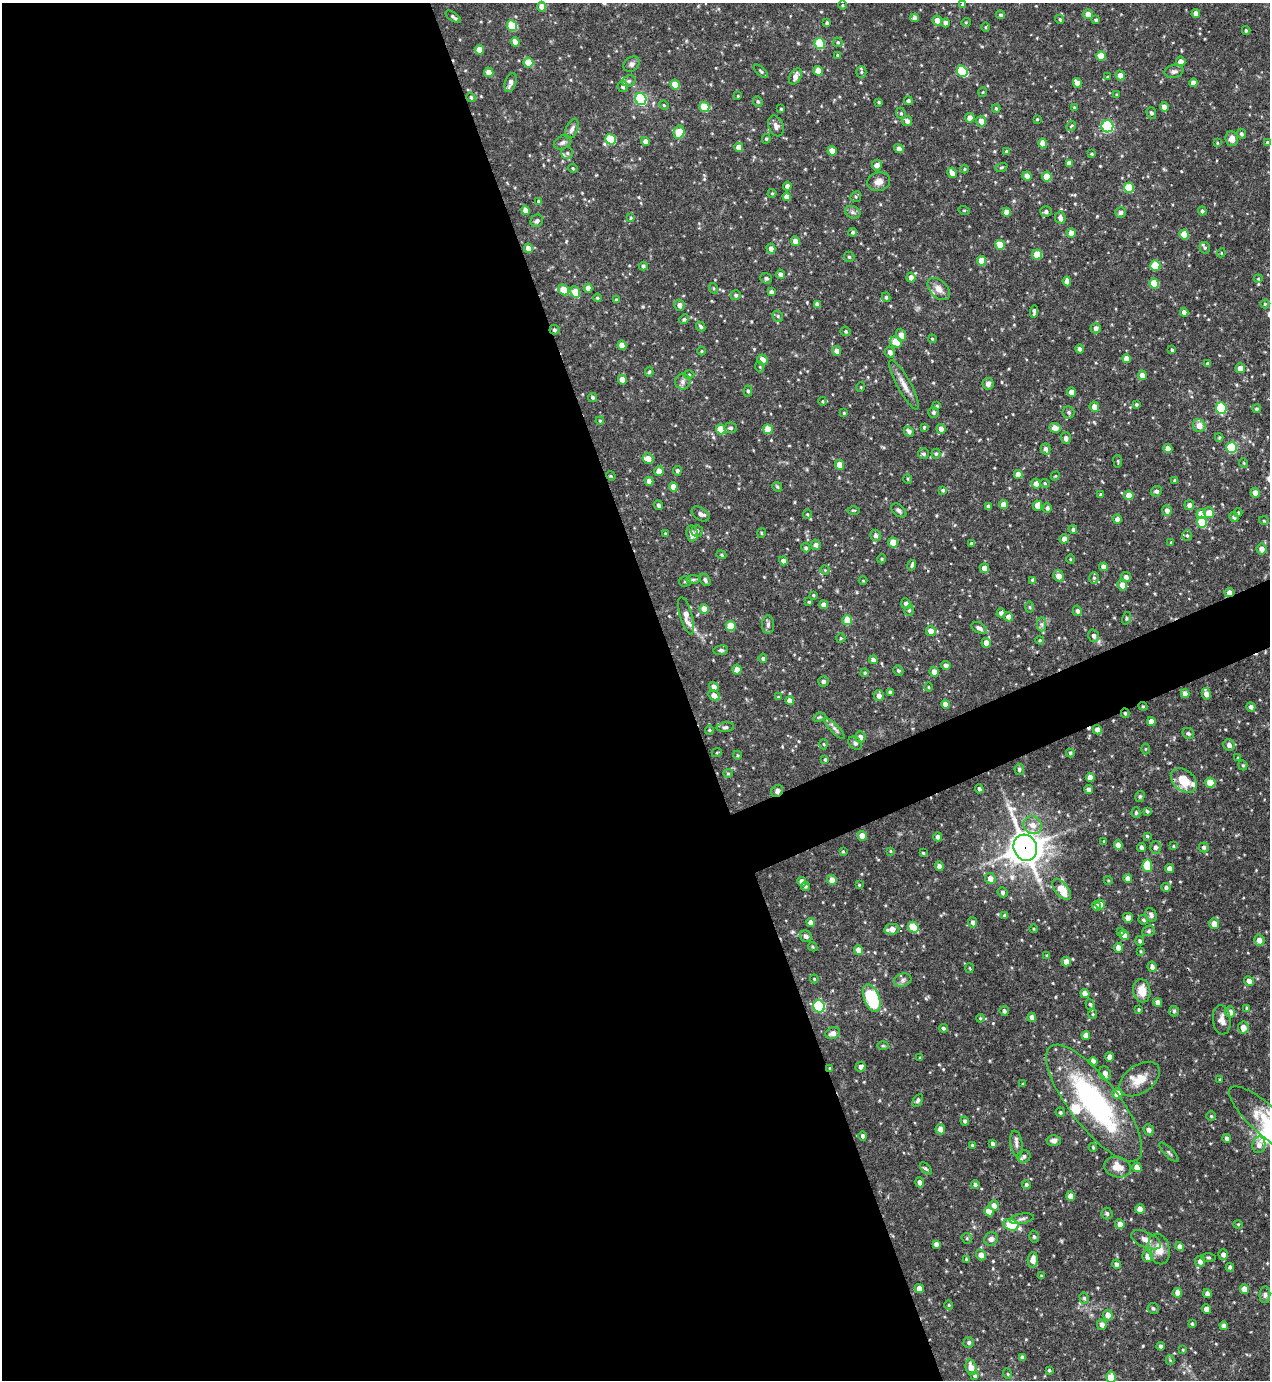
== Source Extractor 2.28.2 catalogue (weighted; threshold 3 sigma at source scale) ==
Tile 9 of 4 x 4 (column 1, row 3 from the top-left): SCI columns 150-1417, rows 1380-2757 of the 5498 x 5513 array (HDU 1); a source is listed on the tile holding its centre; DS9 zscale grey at full resolution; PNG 1272 x 1382 px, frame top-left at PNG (2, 3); each listed source drawn as its Kron ellipse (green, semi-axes under 4 px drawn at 4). Shown black and unused: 56% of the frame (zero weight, under 3 of 4 exposures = <1% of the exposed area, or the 3 px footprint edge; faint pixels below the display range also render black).
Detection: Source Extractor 2.28.2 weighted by HDU 2 'WHT'; one run over the whole footprint, this tile lists its part. Background 0.0691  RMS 0.0035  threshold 0.0159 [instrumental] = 3 sigma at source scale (4.5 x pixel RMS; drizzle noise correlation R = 1.50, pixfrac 1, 0.05/0.05 arcsec/px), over >= 5 px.
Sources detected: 524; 2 cosmic-ray / hot-pixel residue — neither listed nor drawn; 6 inside a brighter listed object's ellipse — not listed separately; of the other 516, all 500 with FLUX_AUTO >= 0.288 (the completeness limit of this list) listed and drawn (16 fainter detections not listed), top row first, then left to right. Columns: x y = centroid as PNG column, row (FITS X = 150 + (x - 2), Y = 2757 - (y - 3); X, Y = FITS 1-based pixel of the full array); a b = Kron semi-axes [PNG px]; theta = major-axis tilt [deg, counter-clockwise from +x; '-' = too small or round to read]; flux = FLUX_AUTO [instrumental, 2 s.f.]
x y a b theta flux
842 5 5 3 - 0.32
963 5 4 3 - 1
542 7 5 4 - 3.7
1196 13 4 4 - 2.2
1088 14 5 5 - 2.5
1001 15 4 4 - 0.69
453 17 9 4 -36 0.8
915 18 4 4 - 1.2
1060 19 4 4 - 0.51
937 20 5 4 - 2.9
1096 20 4 3 - 0.63
966 22 5 3 - 0.32
827 23 4 3 - 0.87
945 23 4 4 - 1.3
512 26 5 5 - 16
985 27 5 3 - 0.35
1246 30 4 3 - 0.49
515 42 5 4 - 3.1
838 42 5 4 - 0.54
820 44 5 5 - 17
480 50 5 4 - 3.3
837 55 3 3 - 0.32
1101 56 5 4 - 6.3
1181 61 5 4 - 2.1
528 63 5 5 - 8.1
632 64 9 7 39 1.1
761 71 9 3 -42 0.57
818 71 5 4 - 4.5
962 71 6 5 - 21
1174 71 9 6 10 1.2
489 72 5 4 - 2.6
861 72 5 5 - 0.55
1120 75 5 4 - 2.4
795 76 8 5 60 2.4
1108 77 4 3 - 0.45
629 81 7 5 20 0.81
511 83 10 5 73 1.9
1077 83 5 4 - 2.5
1193 83 4 4 - 2.1
675 85 5 4 - 6.1
623 86 6 5 - 1.1
983 92 5 3 - 0.29
1117 95 4 3 - 0.42
738 96 3 3 - 0.3
471 97 5 4 - 0.6
641 99 6 5 - 45
758 101 5 4 - 0.55
908 101 4 4 - 0.73
879 102 3 3 - 0.41
664 105 5 4 - 0.4
704 107 5 5 - 12
1074 107 3 3 - 0.35
1164 107 4 4 - 2.8
996 108 4 3 - 0.55
781 109 3 3 - 0.46
901 113 6 4 -69 0.54
1151 113 5 5 - 0.83
970 118 5 4 - 2.5
1037 119 4 3 - 0.31
907 121 5 5 - 1.3
981 121 5 5 - 2.7
776 126 11 7 -69 1.5
1071 126 5 4 - 0.4
1107 126 6 6 - 41
572 129 11 5 66 1.3
679 132 6 5 - 6.6
1241 134 5 4 - 0.75
611 139 5 5 - 14
766 139 5 4 - 0.5
1232 139 7 6 - 2.4
646 141 4 4 - 2.3
563 142 9 6 31 1.1
1267 142 3 2 - 0.34
1043 143 5 4 - 4.2
1217 143 4 3 - 0.3
739 147 4 4 - 3.4
899 149 5 4 - 1.5
832 151 5 4 - 3.3
1007 152 4 4 - 0.97
567 153 6 6 - 0.86
1091 154 4 3 - 0.39
1069 163 4 4 - 2.1
877 165 5 5 - 2.1
1001 167 6 4 19 0.51
573 168 5 4 - 0.44
964 169 4 3 - 0.37
952 173 5 4 - 2.1
1027 176 4 4 - 2.6
1047 177 5 4 - 6.8
879 182 11 9 18 2.2
787 186 4 4 - 1.3
1129 188 5 5 - 13
772 193 4 4 - 0.39
787 197 4 4 - 2.3
856 197 5 5 - 0.62
539 201 4 4 - 0.67
526 210 4 4 - 2.7
964 210 6 3 -18 0.37
1046 211 5 5 - 1.1
1202 211 4 3 - 0.71
853 212 8 6 -21 0.98
1007 212 4 4 - 2.4
1121 212 5 5 - 1.2
631 218 4 3 - 0.39
1060 218 6 5 - 1.5
537 221 6 6 - 0.93
853 232 4 4 - 0.68
1071 233 5 4 - 2.9
1184 234 5 4 - 6.5
795 241 5 4 - 2.3
1000 245 5 4 - 6.5
528 248 5 4 - 2.9
1205 248 6 5 - 0.62
771 249 5 4 - 2
1221 253 4 3 - 0.32
1037 254 5 5 - 8.1
849 257 5 5 - 0.56
982 261 5 4 - 5.5
1155 265 5 5 - 10
643 266 4 4 - 0.78
781 274 5 4 - 1.4
911 277 5 4 - 2.1
766 278 6 5 - 0.75
1258 279 4 4 - 0.32
1067 281 5 4 - 2.1
1154 283 5 4 - 9.1
588 288 4 4 - 1.9
713 288 5 3 - 0.34
939 289 13 8 -44 2.9
564 290 6 5 - 7.1
575 292 6 4 -65 7.5
771 292 4 4 - 0.95
736 295 5 5 - 0.71
886 297 5 4 - 0.62
597 298 4 4 - 0.53
616 300 4 4 - 0.62
817 304 4 4 - 1.1
1265 304 4 4 - 0.46
679 305 5 5 - 1.6
1034 312 6 3 86 0.81
1184 312 4 4 - 1.6
778 316 6 5 - 0.56
684 319 5 4 - 0.52
701 326 5 4 - 0.77
1096 328 5 5 - 1.6
554 330 5 5 - 0.72
846 331 5 4 - 0.57
901 335 6 4 -70 2.3
932 339 4 3 - 0.38
896 342 6 5 - 11
622 345 4 4 - 3.2
1079 349 4 4 - 0.89
1172 350 4 3 - 0.54
701 351 4 3 - 0.32
837 351 5 4 - 2.3
890 352 5 5 - 1.7
1126 359 4 4 - 3.2
762 360 5 5 - 2.8
1207 364 4 3 - 0.81
760 367 6 3 -72 0.38
1240 368 5 4 - 2.8
649 372 5 4 - 0.45
689 374 5 3 - 0.37
1142 375 4 4 - 2.8
622 380 5 4 - 2.8
683 381 8 7 - 1.4
988 384 6 5 - 1.5
904 385 28 7 -61 3.5
861 387 5 3 - 0.31
748 391 5 4 - 0.64
1072 392 4 4 - 3.1
593 397 4 4 - 0.66
822 401 4 4 - 0.34
1136 404 3 3 - 0.53
937 406 4 3 - 0.41
1094 407 5 5 - 2.7
1221 408 6 5 - 21
1257 409 4 4 - 0.56
933 412 5 5 - 0.9
1069 412 6 6 - 0.84
844 413 4 4 - 0.45
600 421 4 4 - 0.38
1199 426 6 6 - 3
924 427 4 4 - 0.41
730 428 6 5 - 0.82
1055 428 6 4 -3 3.4
721 429 5 4 - 6.8
768 429 5 4 - 6.1
941 429 5 4 - 2.3
909 431 6 4 -43 1
1219 437 4 4 - 0.39
1066 438 6 5 - 1.3
1232 447 5 5 - 20
1046 449 5 4 - 1.1
1168 449 5 4 - 2.6
923 454 5 5 - 0.88
936 454 5 4 - 0.55
648 459 5 5 - 3.1
1118 461 6 3 -82 0.41
1244 463 5 3 - 0.32
840 465 5 4 - 3.9
659 471 5 5 - 2.6
677 471 5 4 - 0.94
1018 474 4 4 - 3.1
611 476 5 4 - 0.37
1055 476 5 3 - 0.34
908 479 5 3 - 0.34
1175 480 4 3 - 0.78
649 481 4 4 - 2.5
1045 483 5 4 - 0.45
1036 484 5 4 - 2.2
673 487 5 4 - 2.9
777 487 5 4 - 0.45
943 490 4 4 - 0.58
1156 491 5 5 - 1
1255 493 5 4 - 2.4
1100 495 4 3 - 0.55
1129 495 5 4 - 3.5
1003 504 4 4 - 2.6
659 505 5 4 - 0.82
1189 505 5 5 - 1.3
988 506 4 4 - 0.91
1038 506 5 4 - 3
1047 508 5 4 - 0.9
854 510 6 3 0 0.36
899 510 9 5 -38 1
1167 510 5 4 - 1.7
1209 513 5 5 - 4.2
1238 513 4 3 - 0.38
700 514 10 6 -35 1.1
807 514 5 4 - 0.38
1201 514 5 5 - 5.3
1234 517 5 4 - 0.75
1117 519 4 4 - 1.8
1264 521 5 3 - 0.29
1202 522 5 5 - 14
1073 529 4 4 - 0.78
697 531 6 5 - 0.88
692 533 8 5 -82 2.3
761 533 5 3 - 0.37
665 534 4 3 - 0.35
875 535 6 5 - 0.99
1187 535 5 4 - 0.54
1064 539 4 4 - 2.6
1171 542 4 3 - 0.33
893 543 5 5 - 6.3
971 544 4 3 - 0.73
816 545 5 5 - 1.2
806 548 4 4 - 0.72
1262 549 5 5 - 2.2
721 555 5 4 - 0.45
882 559 4 4 - 0.44
1070 559 4 3 - 0.31
783 561 4 4 - 1.5
912 565 5 4 - 0.69
1103 567 4 4 - 2
984 568 5 4 - 2.7
825 570 4 4 - 0.45
1058 576 5 5 - 2.9
1126 577 5 5 - 1.2
1094 578 6 5 - 0.72
693 580 7 4 1 0.68
705 580 6 5 - 0.96
1033 580 4 4 - 1.1
685 581 6 5 - 0.58
863 581 4 3 - 0.29
1122 585 5 5 - 2.9
1229 592 5 4 - 2.3
813 595 3 3 - 0.4
809 602 4 3 - 0.34
906 604 5 5 - 1.4
824 605 4 4 - 2.3
1030 607 5 3 - 0.42
704 609 5 4 - 4.1
909 610 6 4 69 0.51
1077 611 5 4 - 1
1001 613 4 4 - 1.1
686 616 19 6 -74 3.8
1009 617 4 4 - 2.6
1127 618 6 4 75 0.51
847 620 5 4 - 8.1
1042 624 7 4 -90 0.97
768 625 9 6 89 1
731 626 5 5 - 9.2
979 628 8 5 -28 1.3
931 631 5 4 - 2.9
1094 636 6 5 - 1.2
841 638 5 4 - 0.43
1040 640 4 3 - 0.41
986 643 5 4 - 2.7
721 650 7 5 9 0.75
763 658 4 4 - 0.66
873 660 4 4 - 1.4
946 665 5 4 - 0.89
737 670 5 4 - 2.7
898 670 5 4 - 0.65
934 672 5 4 - 2.7
865 673 4 3 - 0.45
823 681 5 5 - 0.91
714 687 5 4 - 2.1
929 687 4 3 - 0.3
890 692 4 3 - 1.1
1185 694 4 4 - 2.4
1206 694 6 4 -78 2.3
714 695 6 4 -30 2.8
879 696 5 5 - 2
778 697 4 4 - 0.34
790 700 4 4 - 2.2
946 704 4 4 - 2.7
1143 706 4 4 - 0.44
1251 707 5 4 - 1.1
1125 713 5 4 - 0.65
819 717 6 4 22 0.51
1151 721 4 4 - 2.8
725 727 9 4 5 0.82
835 729 14 4 -45 1.2
709 730 4 4 - 0.41
1097 730 5 4 - 2.3
1188 733 6 5 - 0.62
860 737 5 5 - 1.8
855 743 8 5 -38 0.87
824 744 5 3 - 0.34
1229 745 6 5 - 1.5
1145 749 5 3 - 0.37
717 752 5 3 - 0.35
1070 753 4 4 - 0.63
737 755 4 3 - 0.34
1238 758 3 3 - 0.52
825 759 4 3 - 0.49
1243 765 5 4 - 0.47
1019 769 5 5 - 0.8
728 773 5 4 - 0.46
1090 777 4 4 - 2.5
1184 780 14 10 -40 7.7
1210 783 5 5 - 8
979 789 4 3 - 0.76
1089 790 4 4 - 1.6
777 791 6 5 - 1.2
1140 796 6 4 74 0.57
1147 811 4 3 - 0.51
1136 813 5 4 - 0.55
1033 825 9 8 - 3.1
862 836 5 4 - 4.3
1147 836 3 3 - 0.47
938 837 4 4 - 1.4
1104 841 3 3 - 0.33
1118 845 5 4 - 2.6
1173 846 4 3 - 0.35
1142 847 4 4 - 0.96
1156 847 6 5 - 1.2
1204 847 5 5 - 0.68
1025 848 13 11 -65 570
843 851 4 3 - 0.34
890 851 3 3 - 0.33
923 853 4 3 - 0.41
939 866 5 4 - 1.5
1147 866 6 5 - 11
1169 869 4 4 - 2.4
990 879 5 5 - 2.4
1128 879 4 4 - 2.4
832 880 5 5 - 3
1108 880 4 3 - 0.32
802 882 5 4 - 2.4
859 885 4 4 - 0.34
806 886 4 4 - 0.54
1166 887 4 4 - 0.79
1062 889 12 6 -50 7.3
1003 892 5 4 - 0.84
1100 904 5 4 - 2.3
1096 906 5 4 - 3
1005 915 4 4 - 0.71
1151 915 7 5 -65 0.91
1128 918 5 5 - 2
1143 920 5 4 - 0.56
811 922 4 4 - 2.2
973 922 5 4 - 1
1214 924 5 5 - 3
913 927 5 5 - 12
892 929 7 5 9 2.9
1034 929 4 3 - 0.3
1149 931 6 5 - 0.62
1120 932 4 3 - 0.42
1124 935 5 4 - 2.1
806 936 6 5 - 1
1259 940 5 5 - 2.9
1140 941 4 3 - 0.56
813 947 5 3 - 0.44
1118 948 5 4 - 2.5
859 950 5 4 - 2.8
1141 951 4 3 - 0.37
1047 955 4 4 - 0.34
1066 962 5 4 - 2.7
1152 967 5 4 - 1.4
970 968 5 3 - 0.32
814 979 4 3 - 0.34
903 980 9 6 17 1.2
1249 981 5 4 - 1.9
1142 991 11 8 -81 5.4
1085 994 5 4 - 2.7
872 998 14 7 -68 24
1158 1002 4 4 - 2.5
1090 1004 5 4 - 0.74
819 1006 6 5 - 39
1247 1008 4 4 - 0.53
1139 1009 4 4 - 0.41
1004 1011 5 4 - 0.83
1174 1011 5 5 - 0.6
1230 1012 5 5 - 2.6
1093 1014 5 4 - 0.47
1032 1017 4 4 - 1.5
980 1018 4 4 - 0.41
1222 1020 15 9 -83 2.6
943 1028 4 4 - 0.66
1243 1028 6 5 - 2.9
833 1033 7 5 21 1.7
1086 1035 4 4 - 2.5
883 1046 6 4 0 0.48
1109 1057 4 4 - 2.2
920 1058 3 3 - 0.36
1093 1061 4 4 - 2
861 1067 5 5 - 1.5
830 1068 4 3 - 0.41
1105 1073 7 5 -67 1.8
1140 1079 22 14 35 6.5
1220 1080 4 3 - 0.44
1023 1084 4 3 - 0.4
1117 1093 5 5 - 4.1
918 1100 7 4 60 0.71
1094 1103 71 24 -52 61
1060 1112 5 4 - 0.6
1211 1116 5 4 - 0.41
1266 1120 48 14 -42 13
965 1121 4 4 - 0.78
940 1129 5 5 - 2.4
1149 1130 5 5 - 1.4
863 1136 5 4 - 0.99
1227 1139 4 4 - 1.3
1054 1140 7 5 -2 1.5
993 1144 4 4 - 1
1016 1144 13 6 -81 1.4
972 1145 4 3 - 0.48
1259 1145 8 6 81 1.9
1093 1147 4 3 - 0.4
1169 1152 13 4 -45 0.87
1024 1156 6 6 - 1.1
1117 1167 13 10 -16 4.3
1137 1167 5 4 - 3
926 1169 7 3 -48 0.56
919 1182 5 4 - 1.2
975 1184 4 4 - 0.8
1026 1184 4 4 - 0.61
1071 1196 5 4 - 3
994 1205 5 4 - 1.8
1140 1209 5 4 - 2.6
989 1211 5 4 - 4
1107 1214 6 5 - 0.83
1022 1219 12 5 10 1.1
1120 1224 5 4 - 2.3
1238 1224 5 3 - 0.34
1011 1225 7 5 -20 17
1034 1237 6 4 -75 0.64
967 1238 6 5 - 0.5
991 1239 7 6 - 1.4
1146 1240 16 7 -24 2.5
936 1244 4 4 - 1.2
1180 1246 5 4 - 1.7
1159 1249 15 10 -76 4.8
1223 1254 5 5 - 1.5
981 1255 5 5 - 2.5
1148 1256 6 5 - 2.8
1208 1257 7 3 -1 0.53
966 1259 4 3 - 0.37
1033 1260 8 5 85 3
1200 1262 5 5 - 1.7
1116 1264 5 4 - 0.88
1230 1267 4 3 - 0.78
1041 1276 4 3 - 0.33
919 1289 5 4 - 2.7
1244 1289 5 4 - 3.3
1178 1293 5 4 - 2.2
1207 1294 4 4 - 1.7
1265 1295 8 5 84 0.91
1084 1298 6 4 -75 0.6
949 1305 4 4 - 0.4
1153 1308 6 5 - 0.81
1207 1309 5 4 - 2.4
1108 1315 5 5 - 3
1192 1324 4 3 - 0.45
1102 1325 5 4 - 1.6
1224 1326 4 4 - 1.4
969 1342 5 5 - 0.76
1161 1346 4 3 - 1
1183 1350 4 3 - 0.35
1022 1358 4 4 - 1.3
1170 1360 4 4 - 0.39
971 1367 8 5 -74 3.3
1049 1370 3 3 - 0.53
1008 1374 5 3 - 0.31
975 1376 4 4 - 0.6
1111 1377 6 4 88 5.6
Overlapping masked pixels (flux is a lower limit): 7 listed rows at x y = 554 330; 1229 592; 1143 706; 1125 713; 777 791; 1025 848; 830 1068
Isophote crosses this tile's border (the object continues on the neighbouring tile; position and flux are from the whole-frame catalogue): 2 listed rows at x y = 1266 1120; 1111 1377